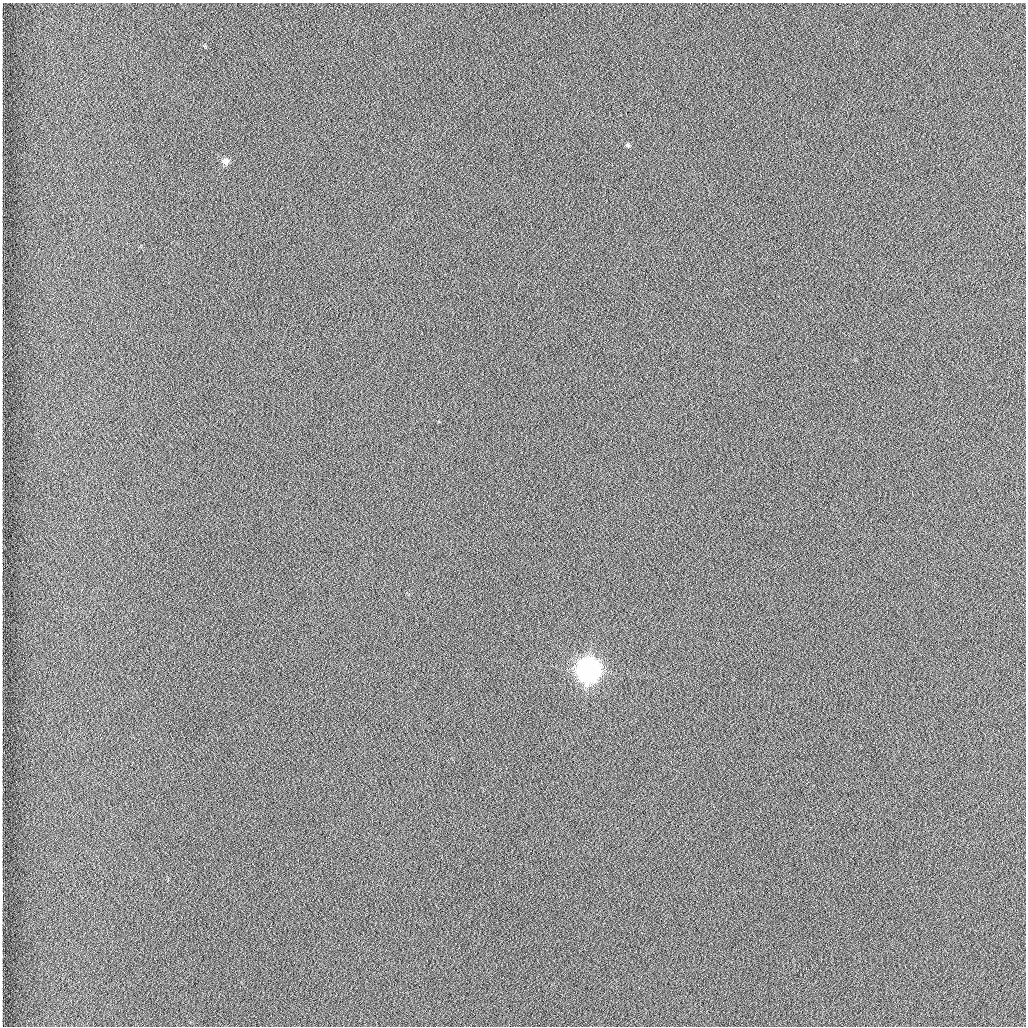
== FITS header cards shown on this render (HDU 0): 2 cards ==
NAXIS1  =                 1024 /fastest changing axis
NAXIS2  =                 1024 /next to fastest changing axis

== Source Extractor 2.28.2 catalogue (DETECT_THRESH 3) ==
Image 1024 x 1024 px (HDU 0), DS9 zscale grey, 1 PNG px = 1 image px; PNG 1028 x 1028 px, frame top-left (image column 1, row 1024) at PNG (2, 3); no overlay
Background 1260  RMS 5.9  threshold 17.7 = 3 sigma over >= 5 px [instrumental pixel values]
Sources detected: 3; all 3 listed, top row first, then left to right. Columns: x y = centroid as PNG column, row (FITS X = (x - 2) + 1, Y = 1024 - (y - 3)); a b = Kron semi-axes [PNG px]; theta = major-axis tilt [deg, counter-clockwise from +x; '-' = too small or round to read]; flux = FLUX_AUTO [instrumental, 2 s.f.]
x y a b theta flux
628 145 7 6 - 780
225 161 8 7 - 2600
588 670 9 8 - 570000